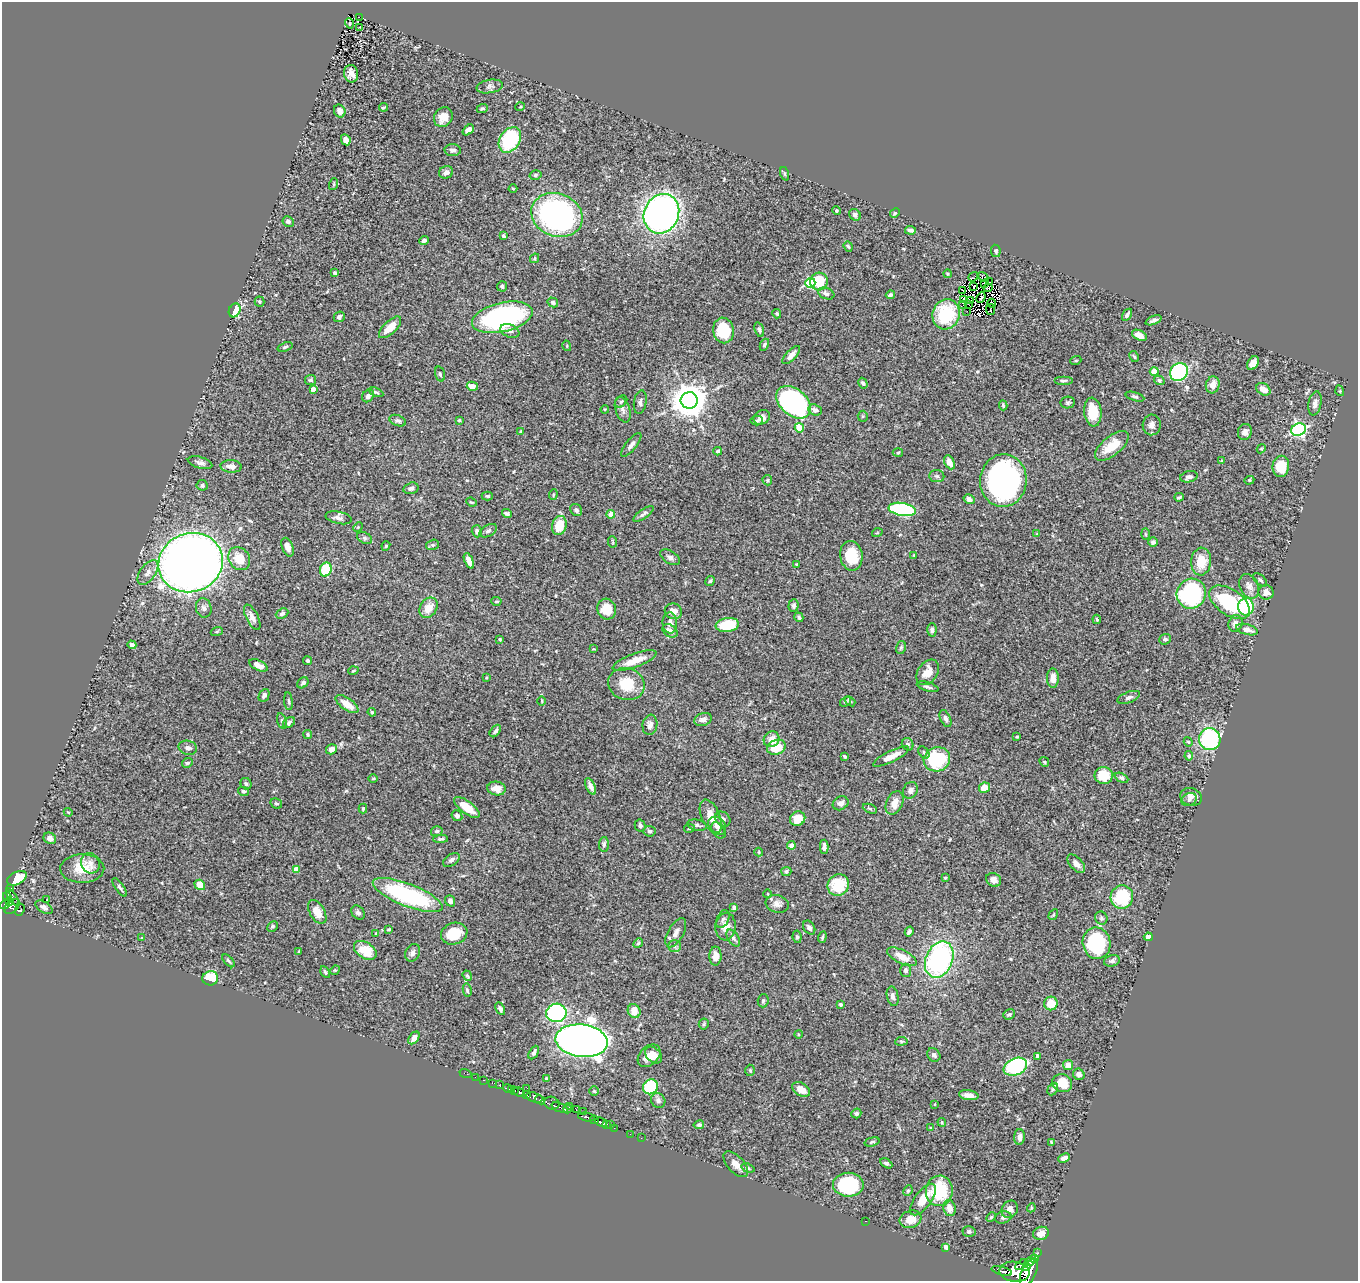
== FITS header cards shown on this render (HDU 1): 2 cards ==
NAXIS1  =                 1356
NAXIS2  =                 1279

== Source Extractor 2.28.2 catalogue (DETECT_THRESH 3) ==
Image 1356 x 1279 px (HDU 1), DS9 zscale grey, 1 PNG px = 1 image px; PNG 1360 x 1283 px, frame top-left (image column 1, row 1279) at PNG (2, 2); each listed source drawn as its Kron ellipse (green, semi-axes under 4 px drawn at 4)
Background 0.513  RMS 0.023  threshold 0.0687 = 3 sigma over >= 5 px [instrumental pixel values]
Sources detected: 425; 7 with non-positive FLUX_AUTO (blend fragments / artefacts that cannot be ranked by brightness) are neither listed nor drawn; the other 418 listed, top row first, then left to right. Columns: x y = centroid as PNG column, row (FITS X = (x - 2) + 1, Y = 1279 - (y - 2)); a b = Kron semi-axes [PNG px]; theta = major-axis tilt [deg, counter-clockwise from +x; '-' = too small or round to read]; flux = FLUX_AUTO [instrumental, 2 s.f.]
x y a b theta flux
359 17 4 2 - 3
349 23 5 3 - 1.2
360 27 3 2 - 2.5
351 74 9 7 -78 10
490 86 13 6 10 5.7
383 107 4 3 - 2.2
520 107 5 3 - 1.3
482 109 5 4 - 2.1
340 111 6 5 - 7.1
443 117 10 9 - 14
468 130 6 4 38 7.4
346 140 6 4 -62 9.7
510 140 14 10 56 110
453 150 8 6 -3 6.4
446 172 7 6 - 6
785 174 7 4 -71 2.2
535 175 6 4 16 2.4
334 184 6 4 72 1.8
513 189 4 3 - 1.3
836 211 4 4 - 2.2
895 213 5 4 - 2
661 214 20 17 64 690
557 215 26 21 -22 340
855 215 6 5 - 4.1
288 221 6 5 - 3.8
910 230 5 3 - 5
504 236 4 3 - 2.9
424 240 5 4 - 3.3
848 246 5 4 - 2.3
996 251 6 5 - 3
535 258 5 4 - 2
335 273 3 3 - 2.6
948 274 4 3 - 1.6
973 277 5 2 - 0.74
983 277 6 3 -35 1.8
819 282 9 9 - 48
990 282 2 2 - 0.67
810 283 5 5 - 120
985 283 4 2 - 0.81
502 286 5 5 - 3.2
974 286 3 2 - 1.1
988 288 4 2 - 0.44
963 290 3 2 - 2.2
826 293 8 5 -22 6.1
890 295 4 4 - 4
981 297 6 2 68 4.1
964 299 4 3 - 0.25
970 301 3 2 - 1
259 302 5 5 - 2.4
553 302 5 4 - 2.9
992 303 4 2 - 0.31
963 304 3 2 - 0.069
969 305 2 2 - 1.3
235 310 7 5 62 39
991 310 5 2 - 1.7
967 311 2 2 - 1.5
777 314 5 4 - 2.3
946 314 15 13 73 60
1127 315 7 3 56 4.9
339 317 5 5 - 3.4
502 317 31 14 13 290
1153 320 8 4 22 4.8
390 327 14 6 44 23
724 330 13 10 -80 66
759 330 7 4 -71 2.9
510 331 10 6 -22 4.9
1139 335 8 5 -26 9.9
764 345 6 4 63 2.9
567 346 5 3 - 1.2
285 347 8 4 19 2.6
791 355 11 5 46 10
1134 357 6 4 -61 2.1
1076 360 5 3 - 1.4
1253 363 7 5 55 11
1154 371 4 4 - 26
1179 372 9 8 - 170
440 374 7 4 -74 2.8
311 380 6 5 - 2.9
1063 380 9 3 0 3
1159 380 5 4 - 3.2
863 383 5 4 - 3.1
1213 385 8 6 74 13
472 386 5 4 - 12
313 389 4 4 - 12
1263 389 8 5 -33 13
1340 391 5 3 - 1.5
376 392 8 3 -24 2.7
368 396 7 5 55 6.1
1135 397 10 4 -16 3
689 400 8 8 - 3200
621 401 7 5 46 2.6
640 402 12 6 80 5.5
794 402 20 13 -40 320
1068 402 7 6 - 2.8
1315 403 12 6 79 7.7
1003 405 5 3 - 2.2
605 409 4 4 - 1.6
623 410 13 7 -72 7.3
815 410 7 5 -21 6.7
1093 412 14 8 -83 42
863 416 5 5 - 2.1
762 417 8 7 - 9.4
459 420 3 3 - 1.7
398 421 9 5 -20 3.7
757 421 6 4 3 2.5
1152 425 10 9 - 9.3
799 428 4 4 - 46
1299 430 7 6 - 330
521 431 4 3 - 1.6
1245 432 8 7 - 7.3
631 445 15 5 51 6.7
1112 446 20 9 39 32
1261 449 4 3 - 1.4
718 451 4 4 - 4.4
898 453 5 3 - 1.6
1222 461 3 3 - 1.6
949 462 7 4 -64 12
200 463 12 5 -16 6.3
231 466 10 6 -4 9
1281 466 10 8 81 42
937 476 7 6 - 3.9
1189 477 9 5 11 5.1
767 480 5 4 - 1.8
1249 480 5 4 - 1.8
1003 481 26 23 85 370
202 485 5 5 - 3.4
411 488 8 5 15 4.7
553 495 5 3 - 1.8
487 496 6 4 -2 2.3
1179 497 5 2 - 2
969 499 5 4 - 7
471 502 5 3 - 1.6
902 509 13 6 -9 200
576 510 6 5 - 4.4
507 514 5 3 - 3.2
611 514 4 4 - 24
643 514 12 4 35 4.5
339 518 13 6 -11 6.6
559 525 10 7 73 33
358 527 5 4 - 1.8
477 531 6 5 - 5.7
488 531 9 5 30 4
877 533 5 3 - 1.3
1037 534 4 4 - 1.4
1145 534 5 3 - 1.8
365 538 8 5 -28 3.7
613 542 6 3 -84 1.4
1153 542 5 5 - 3.6
433 545 6 5 - 2.8
386 546 5 4 - 2.1
288 547 10 5 -71 8.8
914 555 3 3 - 1.4
851 556 15 11 -80 46
670 557 11 6 -33 5.5
239 559 12 10 -53 30
469 561 8 4 -67 13
1201 561 14 10 86 31
191 563 33 29 21 1700
796 564 3 3 - 1.1
326 569 7 5 71 50
148 572 14 7 54 9.5
1260 580 8 5 -42 3.6
710 581 5 4 - 2.2
1249 586 13 9 -63 9.4
1266 592 7 7 - 11
1191 594 15 14 - 200
496 601 5 3 - 1.8
1230 602 23 12 -34 120
794 606 6 5 - 3.5
1246 607 8 8 - 100
204 608 10 7 -77 5.9
428 608 11 8 57 19
607 609 10 9 - 27
673 611 8 7 - 12
282 614 6 5 - 4.3
252 617 14 6 -63 9.5
799 617 5 4 - 2.7
1097 619 5 3 - 1.5
670 623 10 7 -86 10
1235 624 8 7 - 8.2
727 625 12 7 7 58
932 630 6 4 88 4
1247 630 11 5 -16 9.6
217 631 6 4 20 1.9
670 631 8 6 -33 8.7
500 639 4 3 - 1.9
1165 639 6 5 - 3.9
132 645 4 4 - 4.5
901 647 6 5 - 2.6
594 649 4 2 - 1.1
634 660 23 6 20 23
308 661 4 4 - 2.6
258 665 10 5 -25 11
353 671 5 3 - 1.4
928 672 14 9 55 20
486 678 4 3 - 1.4
1053 678 9 6 -90 11
303 683 6 5 - 3.4
626 684 18 16 -18 42
928 687 11 4 -16 4
264 695 7 5 65 4.4
1129 697 12 5 21 5.1
288 701 9 3 -84 3
542 701 4 3 - 1.4
850 701 5 4 - 2.3
845 702 6 4 35 3.4
347 704 13 6 -35 21
372 712 4 3 - 1.6
946 718 9 5 -66 4.5
703 719 9 6 19 9.5
282 721 8 4 -75 2.6
289 722 6 5 - 3.5
650 725 10 7 82 7.6
495 731 7 4 51 4.4
308 735 4 4 - 2.3
1017 737 3 2 - 1.6
771 739 8 7 - 15
1210 739 11 11 - 150
1188 742 5 4 - 1.7
908 744 6 5 - 4.1
776 747 9 7 18 35
188 748 9 7 -13 5.5
331 749 6 5 - 9.8
924 752 6 4 -50 3.1
845 756 4 3 - 2.2
891 756 20 5 26 18
1189 756 5 4 - 2.6
937 759 13 12 - 97
1044 762 5 4 - 1.9
187 763 6 4 26 3.1
1104 775 9 8 - 37
373 778 5 3 - 1.5
1121 778 7 4 -26 2.8
246 784 6 5 - 2.9
590 786 9 4 -64 7.7
984 788 6 5 - 17
497 789 9 7 -10 15
910 790 8 7 - 6.4
243 791 5 4 - 2.4
1191 797 11 8 -17 8.5
1189 800 8 6 25 4.3
841 803 8 6 31 6.1
895 803 12 8 66 17
276 804 6 5 - 2.5
467 807 15 6 -37 28
363 809 5 4 - 2.2
870 809 7 4 -22 2.5
68 812 4 3 - 1.3
457 816 6 5 - 3.1
711 816 18 9 -66 22
723 819 8 6 -46 5.3
798 819 8 7 - 24
640 825 6 5 - 4.2
697 825 10 5 -11 4.2
717 826 10 7 -46 6.6
689 828 5 3 - 1.6
718 830 9 6 -55 4.8
437 831 6 5 - 2.8
650 831 6 5 - 3.8
50 838 6 5 - 6.4
440 839 7 4 2 3.4
604 844 7 5 87 3.9
791 845 4 4 - 8.4
824 847 7 3 89 4.3
759 852 4 4 - 1.3
451 860 9 5 33 5.2
90 863 10 9 - 9
1076 864 11 6 -48 9.4
82 868 22 14 1 37
296 869 4 4 - 13
786 871 5 4 - 3
17 878 10 6 26 37
945 878 3 3 - 1.8
994 880 8 6 -31 9.4
200 885 5 5 - 18
838 885 11 10 - 50
120 887 11 4 -54 3.8
11 888 3 3 - 8.4
768 894 4 3 - 1.2
408 895 37 11 -21 200
7 896 4 3 - 7.1
12 897 10 4 -59 55
1122 897 12 11 - 70
47 899 3 2 - 1.7
10 901 3 2 - 3.6
450 901 6 5 - 6.5
5 904 5 4 - 110
777 904 12 8 -17 8.8
12 906 9 6 45 110
44 907 9 5 -33 5.1
734 908 4 4 - 4.6
20 910 6 4 72 58
317 912 13 7 -60 20
358 913 8 6 -52 5.2
1053 915 6 3 59 1.7
1101 918 7 6 - 2.9
723 919 9 6 64 4
272 927 5 5 - 2.8
726 927 14 10 86 15
809 928 7 5 -56 5.9
389 929 3 3 - 1.9
909 932 5 3 - 4.3
376 933 4 4 - 1.7
676 933 16 7 61 10
454 934 13 10 20 41
797 937 6 4 -82 2.9
822 937 5 3 - 2.1
1148 937 4 4 - 8.9
142 938 3 3 - 1.2
733 938 9 5 -57 4.9
638 943 5 4 - 1.9
1097 943 16 13 -78 120
674 946 6 5 - 3.7
365 950 12 8 -33 36
299 952 4 3 - 1.7
413 953 9 7 59 6.3
715 956 9 6 88 14
902 957 16 6 -26 18
939 959 19 13 66 300
228 961 8 3 -47 2.4
1112 961 8 5 14 4
335 970 5 4 - 1.4
906 970 6 5 - 4.7
325 972 6 4 -60 2.5
467 976 5 4 - 2.4
210 978 8 7 - 54
467 990 6 4 -78 2.5
893 996 10 5 -78 6.1
763 1001 6 5 - 2.5
1051 1003 7 6 - 23
841 1004 4 3 - 3.2
500 1009 7 4 -62 4.8
634 1011 7 6 - 22
556 1013 10 9 - 310
1009 1014 6 5 - 2.9
704 1024 5 5 - 2.2
798 1034 4 3 - 1.3
414 1038 7 4 55 8.2
582 1041 26 16 -6 1900
901 1041 6 4 6 2.2
534 1053 7 4 60 5.1
653 1055 10 7 -43 15
934 1055 7 6 - 5
649 1056 13 9 44 18
1038 1056 4 3 - 3
1068 1065 5 5 - 11
1015 1067 12 8 23 190
750 1070 5 5 - 2.2
465 1073 6 2 -18 6.2
1079 1074 6 5 - 6.4
475 1077 2 2 - 2.4
546 1078 4 3 - 1.8
484 1080 3 2 - 11
492 1083 2 2 - 1.5
1062 1083 10 8 -26 26
500 1085 3 3 - 20
650 1087 8 7 - 97
508 1088 5 3 - 48
527 1088 2 2 - 5.2
801 1089 10 6 -31 14
1053 1089 7 4 62 3.3
511 1090 3 2 - 52
515 1090 3 3 - 50
594 1091 4 4 - 1.8
519 1092 6 3 -26 230
527 1095 3 3 - 110
969 1095 10 5 -7 10
534 1098 8 5 -17 200
540 1100 5 3 - 210
658 1100 8 6 -52 5.3
552 1103 8 6 -20 170
935 1104 3 2 - 0.91
560 1107 8 3 -20 85
569 1107 3 2 - 7.6
567 1109 4 2 - 6.8
576 1109 3 2 - 24
583 1112 3 2 - 6.1
856 1113 5 4 - 2.8
586 1117 8 3 -8 250
594 1120 4 3 - 90
601 1122 6 3 -25 87
942 1122 4 3 - 1.5
607 1124 3 3 - 19
610 1125 3 2 - 4.9
699 1125 5 4 - 3.3
614 1128 2 2 - 6.3
931 1128 4 3 - 1.1
630 1134 2 2 - 3.5
1019 1137 8 5 89 5.8
641 1138 2 2 - 1.3
872 1142 7 4 16 2.9
1052 1143 3 3 - 1.9
1064 1158 6 4 23 7.2
886 1163 7 4 -30 3.2
736 1164 16 8 -48 11
748 1168 7 4 -17 2.6
848 1185 15 12 -1 150
908 1191 5 4 - 2.2
939 1191 15 13 82 72
923 1199 19 8 54 24
949 1208 8 6 -75 14
1031 1208 4 3 - 1.5
1010 1209 9 7 56 10
991 1217 5 3 - 1.8
1003 1217 8 6 15 3.9
911 1219 11 8 18 17
866 1221 3 2 - 15
969 1232 6 5 - 3.4
1041 1233 8 6 17 13
946 1247 4 4 - 4.1
1038 1253 3 3 - 2.6
1035 1259 4 3 - 90
1030 1262 4 4 - 150
1022 1265 7 4 37 180
1027 1267 4 3 - 220
1002 1271 10 3 -15 96
1014 1272 15 10 -9 1600
1029 1272 15 7 64 1600
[7 non-positive-flux detections neither listed nor drawn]